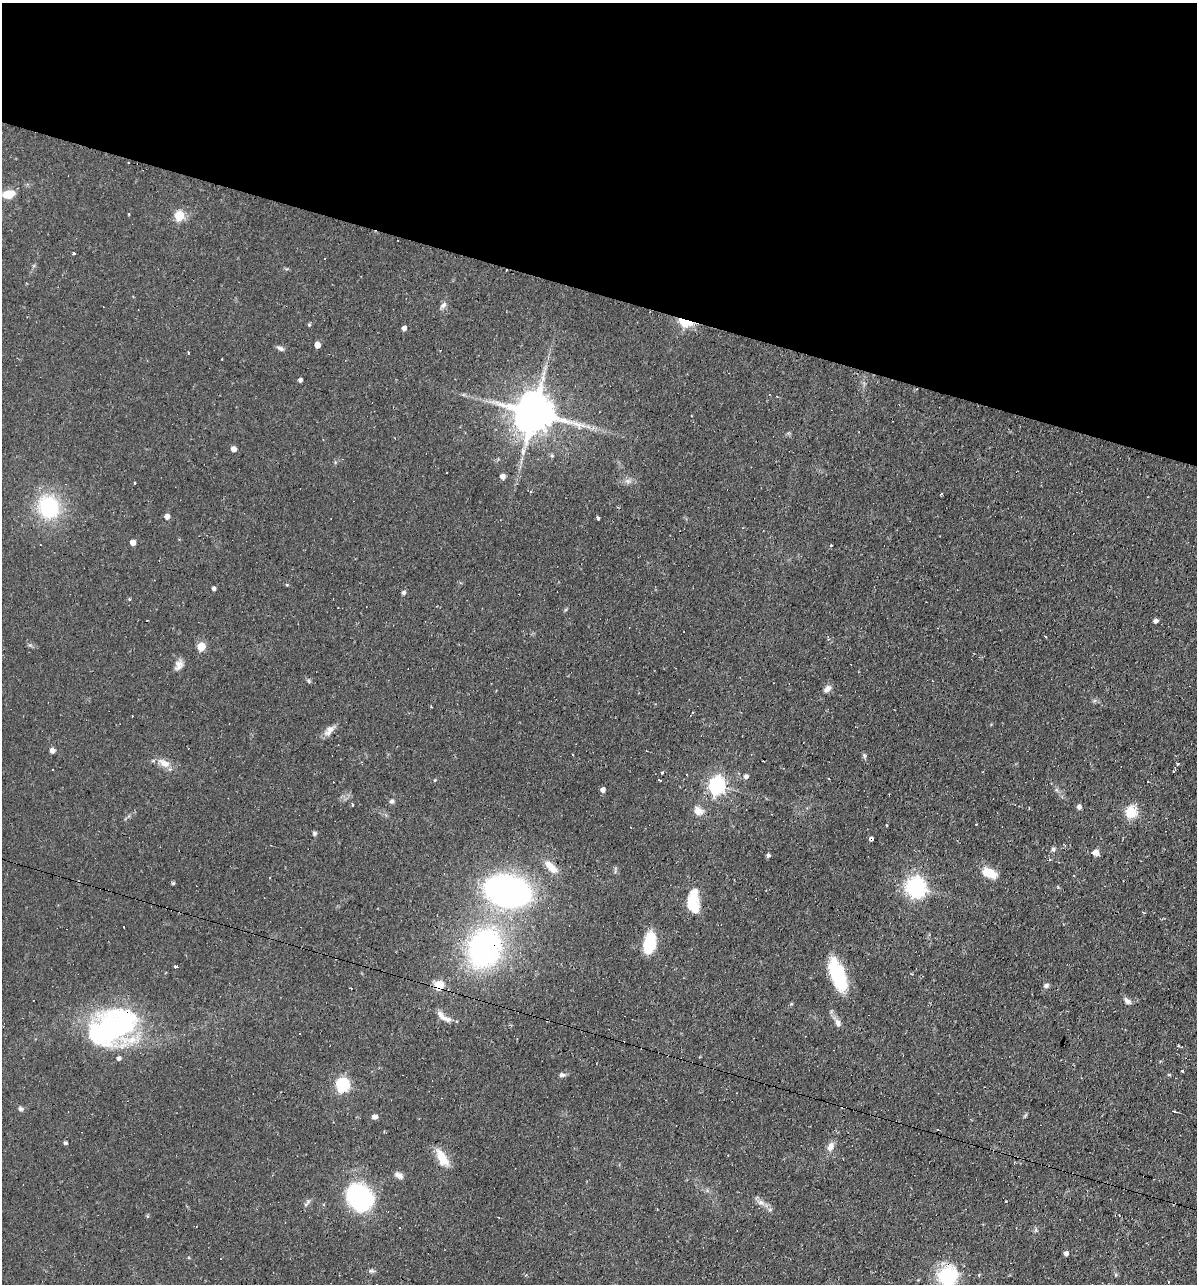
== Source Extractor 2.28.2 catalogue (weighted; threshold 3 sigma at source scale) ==
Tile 2 of 4 x 4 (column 2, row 1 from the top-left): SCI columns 1446-2640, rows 3848-5129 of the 5156 x 5129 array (HDU 1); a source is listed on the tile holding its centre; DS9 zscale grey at full resolution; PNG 1199 x 1286 px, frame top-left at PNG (2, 3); no overlay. Shown black and unused: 23% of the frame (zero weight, under 2 of 3 exposures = <1% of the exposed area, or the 3 px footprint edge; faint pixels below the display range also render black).
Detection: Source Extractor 2.28.2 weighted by HDU 2 'WHT'; one run over the whole footprint, this tile lists its part. Background 0.066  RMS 0.0053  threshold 0.0236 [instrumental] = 3 sigma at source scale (4.5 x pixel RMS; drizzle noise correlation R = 1.50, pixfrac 1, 0.05/0.05 arcsec/px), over >= 5 px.
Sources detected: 118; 2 inside a brighter object's white glare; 14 cosmic-ray / hot-pixel residue — not listed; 3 inside a brighter listed object's ellipse — not listed separately; the other 99 listed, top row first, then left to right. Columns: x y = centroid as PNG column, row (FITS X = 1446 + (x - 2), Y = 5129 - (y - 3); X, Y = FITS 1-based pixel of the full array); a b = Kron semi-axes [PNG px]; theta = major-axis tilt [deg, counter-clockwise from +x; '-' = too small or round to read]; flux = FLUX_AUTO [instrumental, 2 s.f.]
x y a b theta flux
8 194 12 8 13 8.3
129 214 3 3 - 0.86
179 216 6 5 - 28
74 253 4 3 - 0.88
325 259 3 3 - 1.4
443 305 10 6 46 2.1
685 322 8 5 -12 36
309 325 5 4 - 0.71
404 328 4 4 - 2.5
317 345 5 4 - 5.4
280 348 10 5 -26 1.5
188 353 3 2 - 0.7
300 380 4 4 - 1.5
534 413 13 11 -18 2100
588 426 7 4 -20 1.5
233 449 5 5 - 3.2
523 451 11 6 -88 2.5
552 456 6 4 -44 0.74
502 476 5 5 - 2.8
628 481 9 7 0 2.1
49 507 23 20 -70 43
167 516 5 5 - 3.2
598 518 3 3 - 4.2
133 542 5 4 - 4.4
831 545 3 3 - 0.39
287 585 5 3 - 0.52
214 588 4 4 - 1.4
403 593 5 5 - 1.3
129 599 4 4 - 0.51
1156 621 5 4 - 1.9
1045 637 3 2 - 0.93
201 646 5 5 - 17
179 665 13 9 62 3.6
309 681 6 5 - 0.88
827 689 10 7 42 2.3
329 730 18 7 45 3.6
52 750 6 5 - 2.2
864 756 8 5 -71 0.93
164 763 18 10 -32 5.2
1177 764 3 3 - 1.9
52 769 3 3 - 0.86
1174 771 3 3 - 1
662 773 3 3 - 2.7
746 776 5 5 - 2.1
435 780 4 3 - 0.44
660 781 3 3 - 3.2
717 785 7 6 - 170
603 790 5 4 - 2.3
392 801 6 5 - 1.3
352 804 3 3 - 1.8
1079 807 5 5 - 2.1
698 811 14 10 -38 4.4
1131 812 6 5 - 45
887 825 3 2 - 0.38
314 833 6 5 - 0.98
871 838 3 3 - 34
1053 849 6 5 - 1.1
1095 853 5 5 - 5.6
768 855 4 4 - 1.4
550 867 21 9 -42 7.3
989 872 14 7 -21 11
269 878 3 3 - 1.1
173 883 4 4 - 0.74
915 887 8 7 - 220
507 891 34 22 -11 200
695 891 10 9 - 3.4
694 907 15 13 -60 11
649 943 23 12 79 19
484 948 34 25 71 140
176 966 5 3 - 0.76
837 975 32 13 -69 33
439 985 9 7 -9 8.5
1046 986 5 5 - 1.8
1127 1001 10 7 -42 2.2
791 1004 5 4 - 0.6
448 1019 12 7 -9 3.1
838 1023 11 7 -68 2.6
114 1028 48 33 28 120
1182 1071 3 3 - 1.2
562 1075 7 6 - 1.5
1169 1075 5 3 - 0.57
342 1084 7 6 - 79
21 1109 7 6 - 1.2
1174 1111 3 2 - 0.57
375 1117 7 5 11 2
65 1143 4 4 - 1.1
830 1147 11 7 68 3.8
442 1158 22 10 -63 9.7
399 1175 11 6 -30 2.5
359 1196 29 25 -65 64
760 1202 9 5 -68 2
307 1203 14 4 50 1.3
657 1209 3 3 - 0.63
147 1216 5 3 - 0.72
1036 1230 6 4 88 0.87
1066 1253 4 4 - 2.1
371 1271 10 4 4 1.1
948 1276 23 22 - 28
1168 1282 3 2 - 0.92
Overlapping masked pixels (flux is a lower limit): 7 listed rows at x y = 685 322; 534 413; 871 838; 484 948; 439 985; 114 1028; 948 1276
Isophote crosses this tile's border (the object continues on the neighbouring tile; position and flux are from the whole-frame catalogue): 1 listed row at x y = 948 1276